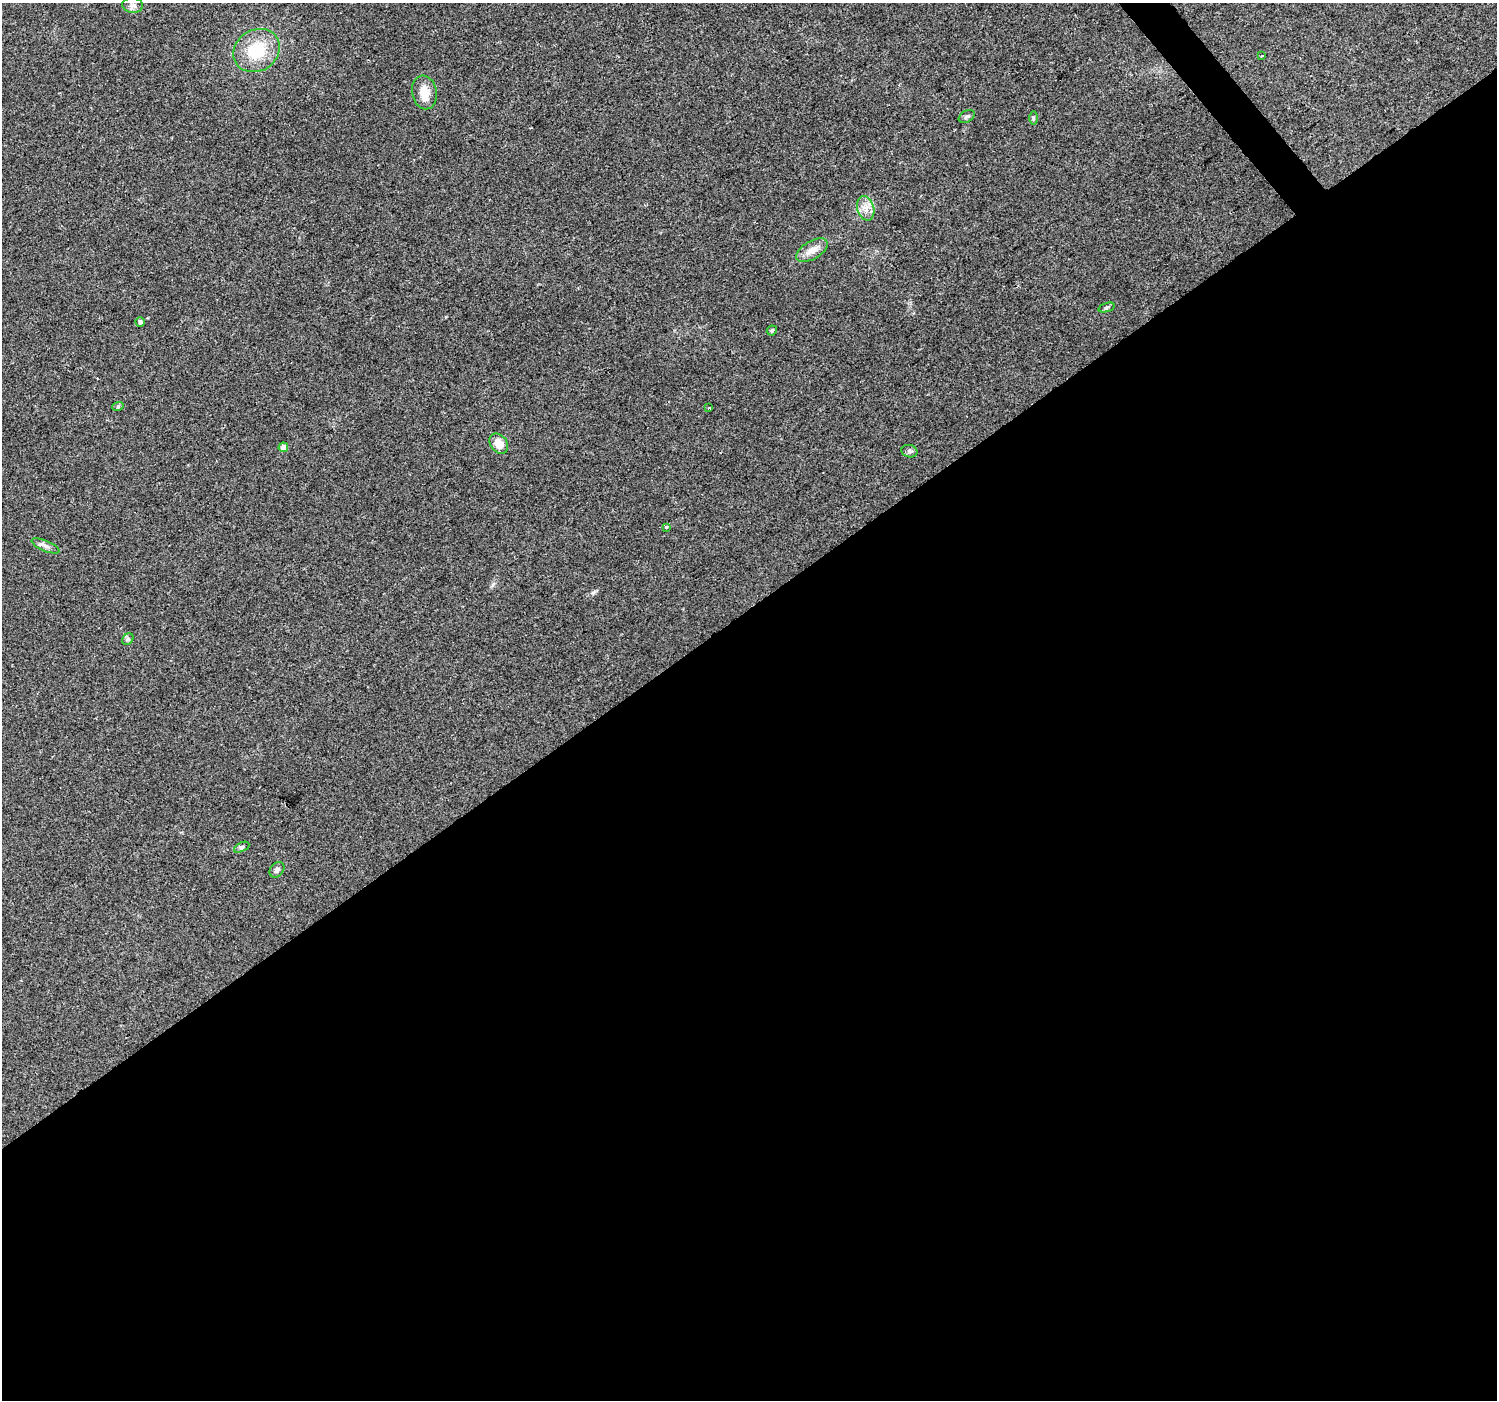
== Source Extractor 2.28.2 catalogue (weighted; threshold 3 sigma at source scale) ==
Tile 15 of 4 x 4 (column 3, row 4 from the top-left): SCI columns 2995-4489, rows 200-1597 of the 5985 x 5930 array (HDU 1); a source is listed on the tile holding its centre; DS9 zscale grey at full resolution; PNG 1499 x 1402 px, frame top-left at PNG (2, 3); each listed source drawn as its Kron ellipse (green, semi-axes under 4 px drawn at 4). Shown black and unused: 57% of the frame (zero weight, under 2 of 3 exposures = <1% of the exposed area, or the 3 px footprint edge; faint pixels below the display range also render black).
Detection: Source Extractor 2.28.2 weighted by HDU 2 'WHT'; one run over the whole footprint, this tile lists its part. Background 0.114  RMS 0.009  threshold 0.0403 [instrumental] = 3 sigma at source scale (4.5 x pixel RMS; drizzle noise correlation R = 1.50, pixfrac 1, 0.0396/0.0396 arcsec/px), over >= 5 px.
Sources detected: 23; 1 inside a brighter object's white glare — neither listed nor drawn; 1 inside a brighter listed object's ellipse — not listed separately; the other 21 listed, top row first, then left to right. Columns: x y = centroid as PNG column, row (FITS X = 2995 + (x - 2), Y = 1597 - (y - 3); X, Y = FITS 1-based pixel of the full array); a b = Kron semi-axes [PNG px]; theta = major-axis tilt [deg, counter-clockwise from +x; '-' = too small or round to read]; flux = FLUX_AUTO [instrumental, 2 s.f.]
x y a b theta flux
133 5 10 8 -7 3.7
257 50 24 20 32 36
1262 55 3 2 - 2.5
424 92 17 12 -79 12
967 116 9 5 30 2.2
1033 118 6 4 -90 1.3
866 208 12 8 -74 7
812 250 17 9 30 9.3
1106 307 8 3 19 1.4
140 322 5 4 - 2.1
772 331 5 4 - 1.5
118 406 6 4 20 1.2
709 408 3 3 - 1.3
499 444 11 8 -53 11
283 447 5 4 - 5.4
909 451 8 6 -16 2.3
666 527 4 4 - 1.3
45 546 15 5 -23 3.7
128 639 6 5 - 1.7
242 847 8 4 26 1.7
277 870 8 6 47 2.7